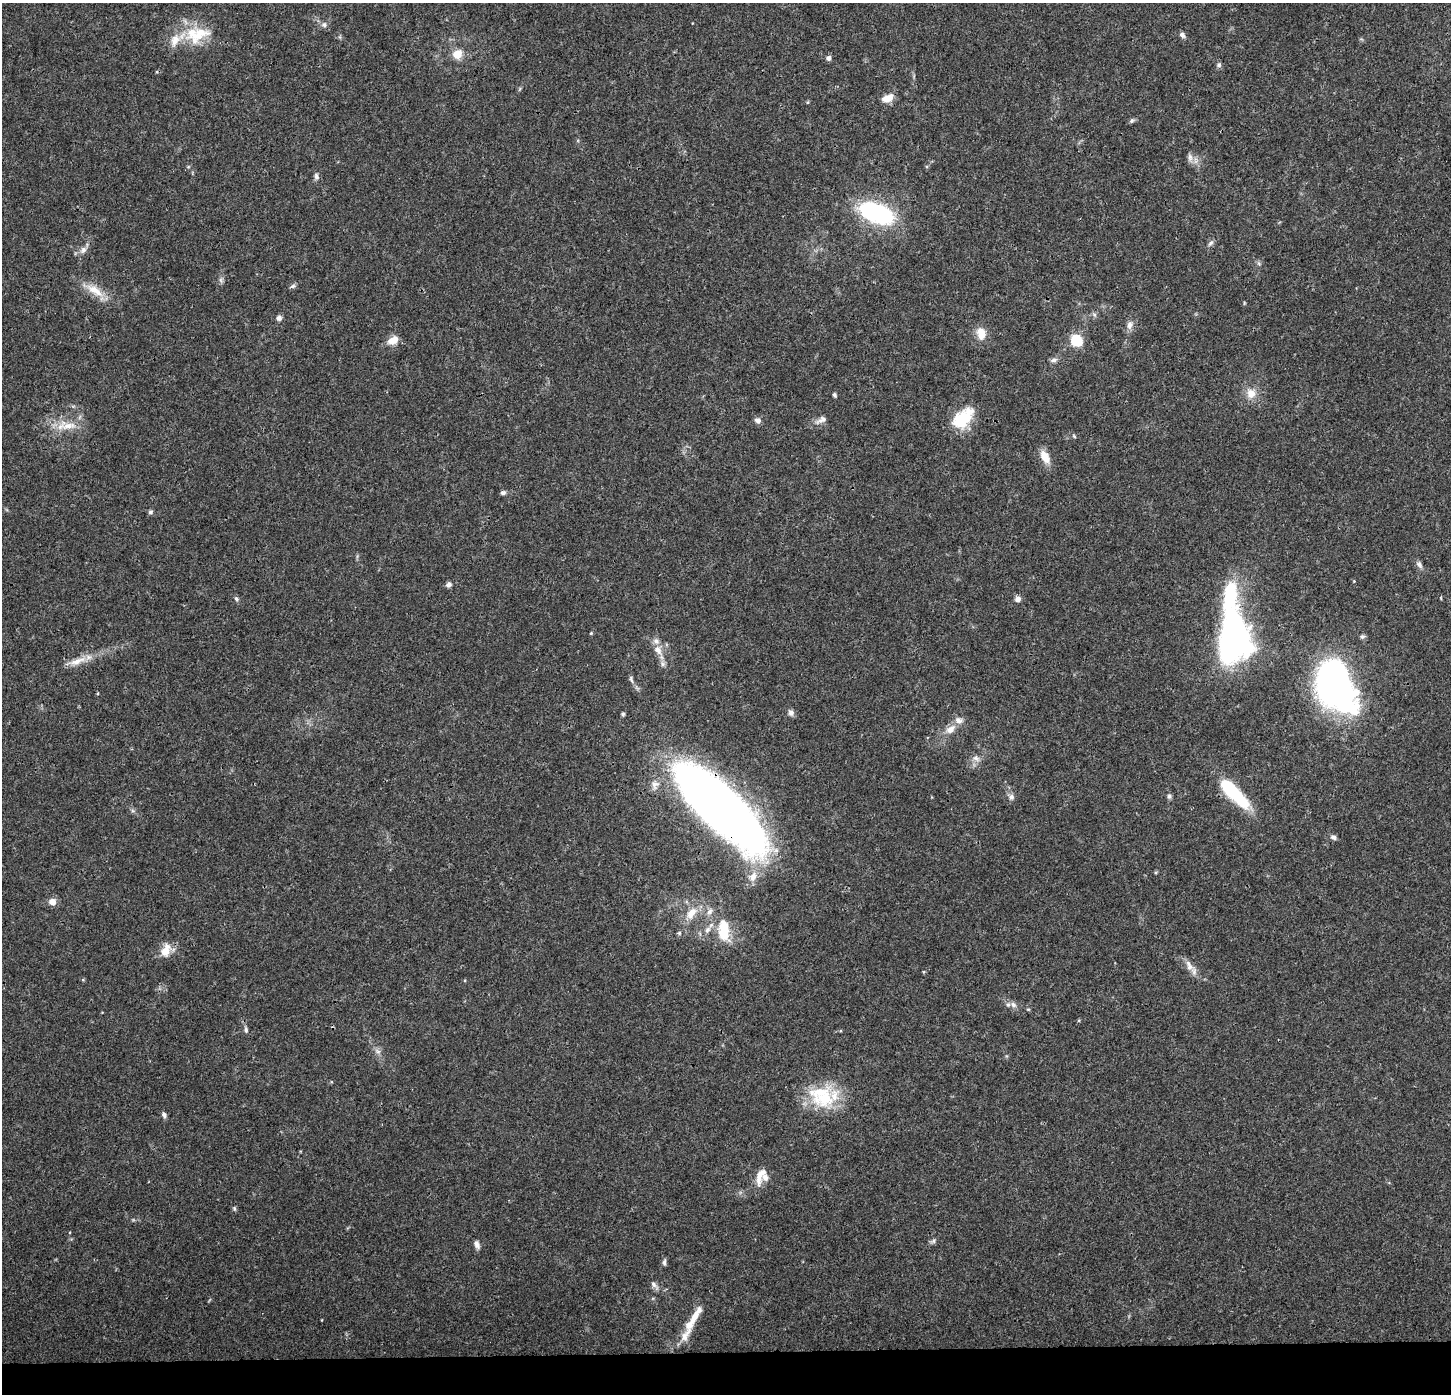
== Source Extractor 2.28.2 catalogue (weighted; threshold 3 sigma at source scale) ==
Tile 8 of 3 x 3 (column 2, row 3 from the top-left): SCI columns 1457-2905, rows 213-1604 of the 4354 x 4601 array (HDU 1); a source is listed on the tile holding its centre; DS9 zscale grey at full resolution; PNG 1453 x 1396 px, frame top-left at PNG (2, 3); no overlay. Shown black and unused: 3% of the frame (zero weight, under 3 of 4 exposures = <1% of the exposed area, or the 3 px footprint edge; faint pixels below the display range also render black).
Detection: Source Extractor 2.28.2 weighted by HDU 2 'WHT'; one run over the whole footprint, this tile lists its part. Background 0.0374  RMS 0.0038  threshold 0.0172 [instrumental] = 3 sigma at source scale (4.5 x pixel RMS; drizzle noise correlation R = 1.50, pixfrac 1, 0.0396/0.0396 arcsec/px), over >= 5 px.
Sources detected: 87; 8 inside a brighter listed object's ellipse — not listed separately; the other 79 listed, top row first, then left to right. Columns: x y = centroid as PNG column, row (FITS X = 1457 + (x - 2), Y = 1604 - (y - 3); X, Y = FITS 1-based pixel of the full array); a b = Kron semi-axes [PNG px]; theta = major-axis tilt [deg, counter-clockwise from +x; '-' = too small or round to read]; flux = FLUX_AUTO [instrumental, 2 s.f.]
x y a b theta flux
324 25 8 7 - 1.5
197 34 38 22 12 16
1182 35 7 5 -51 1.4
457 54 7 7 - 7
828 58 5 5 - 1.6
1219 65 7 6 - 0.93
887 98 13 8 23 4.5
808 102 5 3 - 0.39
1132 121 7 5 44 0.77
1190 157 12 6 -90 1.6
316 176 9 6 -79 1.2
877 213 27 14 -21 62
1211 243 10 5 52 1.1
83 250 10 8 47 2
1259 264 6 4 -20 0.62
221 280 9 4 -82 0.93
293 286 8 6 17 0.89
94 290 29 11 -33 7.4
279 318 7 7 - 1.2
1129 325 12 7 79 2.2
981 333 14 10 -75 5.3
393 340 12 8 29 4.4
1076 341 9 8 - 15
1054 360 10 5 12 1.2
1251 393 12 11 - 4.6
834 395 5 4 - 0.64
963 418 26 15 45 16
757 420 7 7 - 1.5
821 420 18 7 29 2.2
69 426 26 10 5 6.8
1074 436 6 4 -46 0.46
1045 457 16 9 -61 5.5
503 493 6 5 - 1
150 512 7 5 17 0.77
1419 565 12 6 -53 1.4
448 584 7 6 - 1.2
236 599 7 5 -51 0.81
1018 599 7 7 - 1.7
591 633 4 3 - 0.39
1234 636 44 26 89 140
1362 637 7 6 - 0.92
658 650 15 10 -56 4
77 661 27 8 22 5.3
663 664 8 6 -84 1.3
631 679 11 5 -71 1
1336 685 45 29 -64 170
791 713 9 7 -65 1.4
623 714 5 4 - 0.59
950 729 15 9 39 3.8
976 758 9 7 -3 1.7
655 785 14 11 79 2.8
1233 792 36 11 -45 32
1169 796 7 6 - 0.91
1011 797 8 7 - 1.4
719 806 102 32 -44 380
1333 837 7 6 - 1.2
753 876 15 10 72 4
52 902 7 6 - 3.7
710 912 9 8 - 1.9
691 913 20 12 53 6.3
707 930 10 7 56 2
724 930 31 16 -83 13
679 933 5 5 - 0.66
166 950 18 12 67 5.1
1189 966 19 9 -58 3.3
1013 1005 10 8 -32 1.9
1028 1009 5 4 - 0.44
246 1030 9 5 -86 1
378 1051 10 6 -36 1.5
824 1098 35 28 18 21
164 1115 7 5 -59 1.2
760 1176 27 11 71 5.1
234 1209 7 4 -71 0.59
933 1241 8 5 32 0.94
477 1244 11 6 -68 1.5
664 1262 10 5 86 0.96
654 1284 10 6 -50 1.4
699 1310 9 7 -88 1.7
685 1336 26 9 60 4.6
Overlapping masked pixels (flux is a lower limit): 1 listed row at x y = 719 806